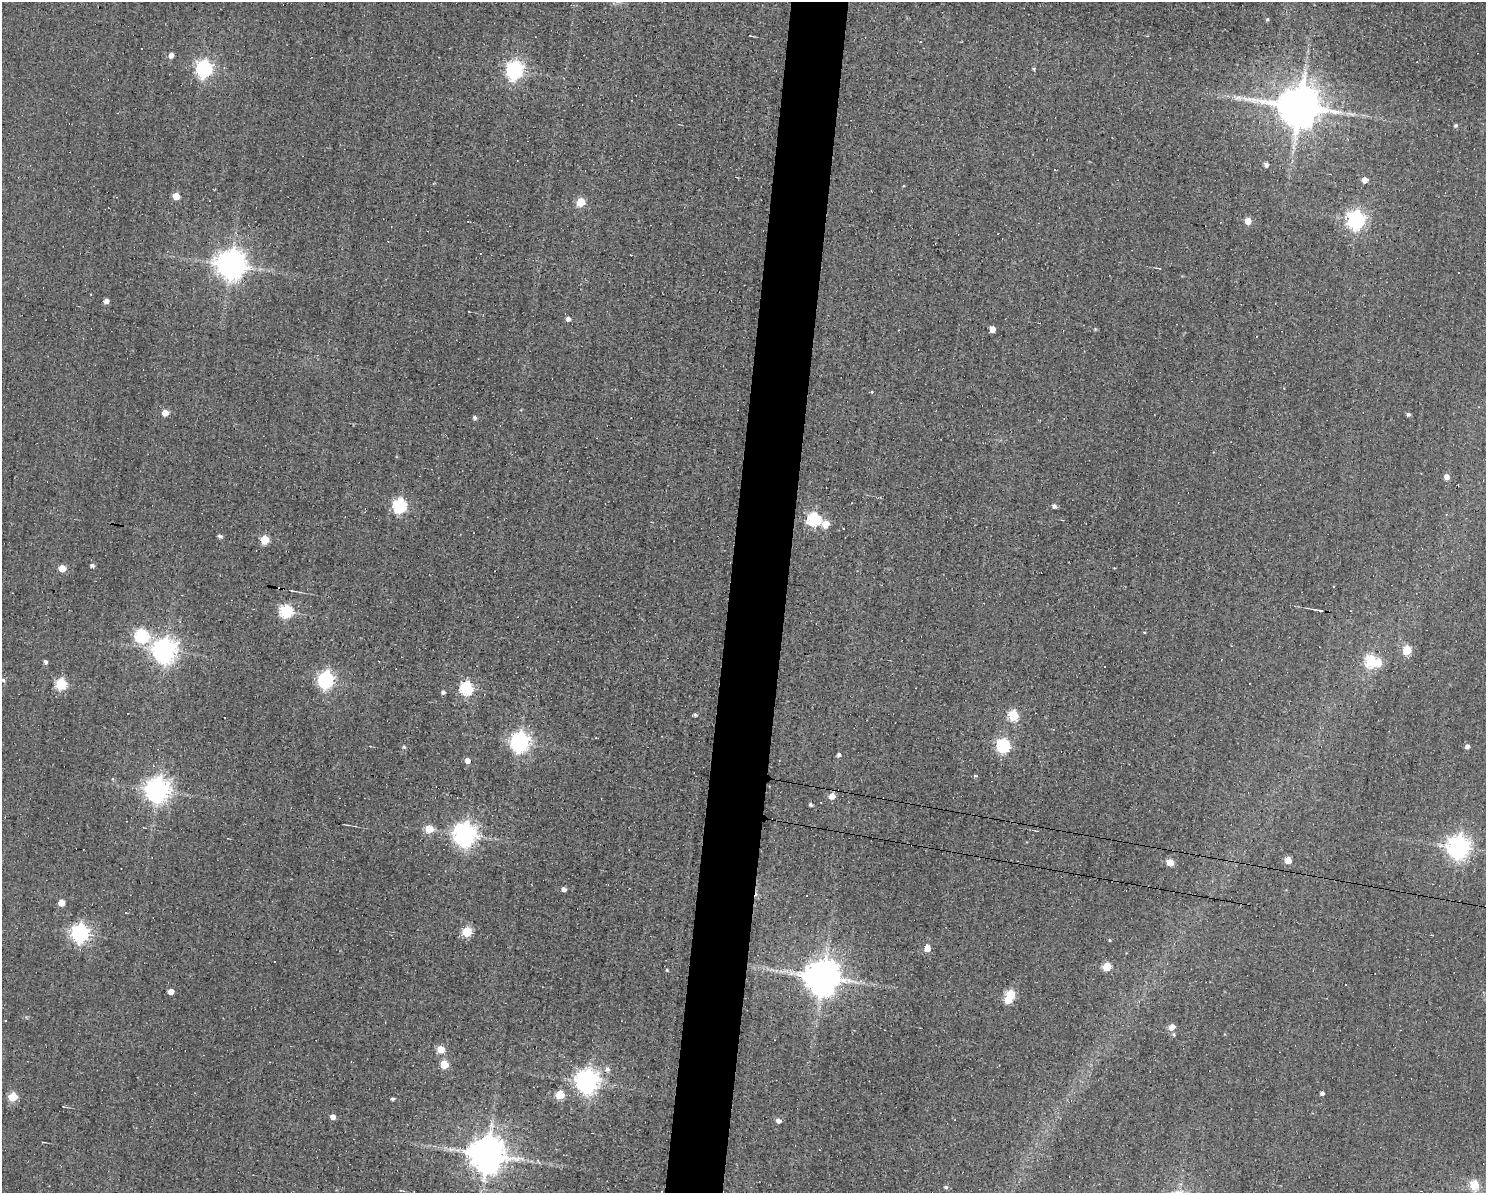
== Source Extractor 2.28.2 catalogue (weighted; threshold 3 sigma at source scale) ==
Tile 8 of 3 x 4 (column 2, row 3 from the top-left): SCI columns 1592-3075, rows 1192-2382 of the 4781 x 4763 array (HDU 1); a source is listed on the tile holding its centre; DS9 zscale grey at full resolution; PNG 1488 x 1195 px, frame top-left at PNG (2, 2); no overlay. Shown black and unused: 4% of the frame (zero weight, under 3 of 4 exposures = <1% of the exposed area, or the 3 px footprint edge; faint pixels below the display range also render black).
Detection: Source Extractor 2.28.2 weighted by HDU 2 'WHT'; one run over the whole footprint, this tile lists its part. Background 0.0821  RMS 0.032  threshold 0.142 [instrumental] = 3 sigma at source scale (4.5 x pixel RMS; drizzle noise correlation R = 1.50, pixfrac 1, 0.05/0.05 arcsec/px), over >= 5 px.
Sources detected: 112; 2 inside a brighter object's white glare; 17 cosmic-ray / hot-pixel residue — not listed; the other 93 listed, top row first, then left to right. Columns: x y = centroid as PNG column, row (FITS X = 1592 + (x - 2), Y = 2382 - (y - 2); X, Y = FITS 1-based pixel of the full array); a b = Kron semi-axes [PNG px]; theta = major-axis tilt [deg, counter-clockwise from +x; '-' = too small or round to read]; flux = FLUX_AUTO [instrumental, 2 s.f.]
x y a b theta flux
1267 19 4 4 - 3.5
920 41 3 2 - 2.7
171 55 5 4 - 19
204 68 7 7 - 980
1034 69 6 3 -72 3.5
514 70 7 6 - 1300
1237 98 15 8 -10 23
1299 106 12 11 - 14000
1456 125 5 4 - 5.7
1266 165 4 4 - 13
1365 180 5 5 - 19
176 196 5 5 - 58
580 202 5 5 - 100
1356 220 8 7 - 1000
1248 221 5 5 - 39
480 254 3 3 - 7.8
230 264 9 9 - 4700
1158 268 7 2 -4 3.3
106 301 4 4 - 17
568 319 5 5 - 11
992 329 5 4 - 29
1095 329 4 4 - 3.1
871 392 4 3 - 3
165 413 5 5 - 37
1408 414 4 4 - 6.6
475 418 5 4 - 7.6
1447 477 5 5 - 19
399 505 6 6 - 540
1054 506 5 4 - 11
814 519 6 6 - 380
825 524 6 5 - 58
220 536 5 4 - 8.3
265 540 5 5 - 120
92 565 5 4 - 9.2
62 568 5 5 - 53
1318 610 10 2 -11 7.3
286 611 6 6 - 400
141 636 6 6 - 440
164 650 8 8 - 2800
1406 650 5 5 - 130
1371 661 6 5 - 270
45 662 4 3 - 9.6
1105 666 2 2 - 2.6
3 680 5 4 - 6.3
325 680 7 6 - 920
60 684 6 5 - 260
466 688 6 6 - 410
443 692 4 4 - 8.8
695 715 3 3 - 6.2
1013 715 5 5 - 190
519 742 7 7 - 1600
1003 745 6 6 - 490
1467 746 4 4 - 12
404 747 5 4 - 4.4
839 755 4 4 - 9
467 760 5 5 - 18
975 776 5 4 - 4.1
157 790 8 8 - 3000
832 796 6 5 - 31
810 805 4 4 - 6.7
429 829 6 5 - 71
465 834 8 8 - 2600
1458 847 8 8 - 2400
1288 860 5 5 - 54
1170 862 5 5 - 53
564 889 5 4 - 13
61 903 5 4 - 41
467 932 5 5 - 180
80 933 7 7 - 1200
1110 940 4 3 - 3.7
927 948 5 5 - 51
1107 966 5 5 - 110
667 970 4 3 - 3.5
822 977 10 10 - 8100
171 991 4 4 - 26
1010 994 5 5 - 130
5 1020 3 2 - 2.2
1172 1027 5 5 - 32
1174 1035 5 3 - 3.5
441 1049 5 5 - 62
444 1064 5 5 - 110
607 1069 7 6 - 10
587 1081 8 8 - 2700
1322 1093 4 4 - 9
559 1095 5 5 - 120
12 1097 5 5 - 110
392 1099 3 3 - 5.9
332 1117 5 4 - 19
779 1120 5 5 - 15
43 1142 3 2 - 2.5
487 1154 10 10 - 8500
1474 1185 5 5 - 130
946 1187 5 4 - 5.5
Overlapping masked pixels (flux is a lower limit): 1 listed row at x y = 1318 610